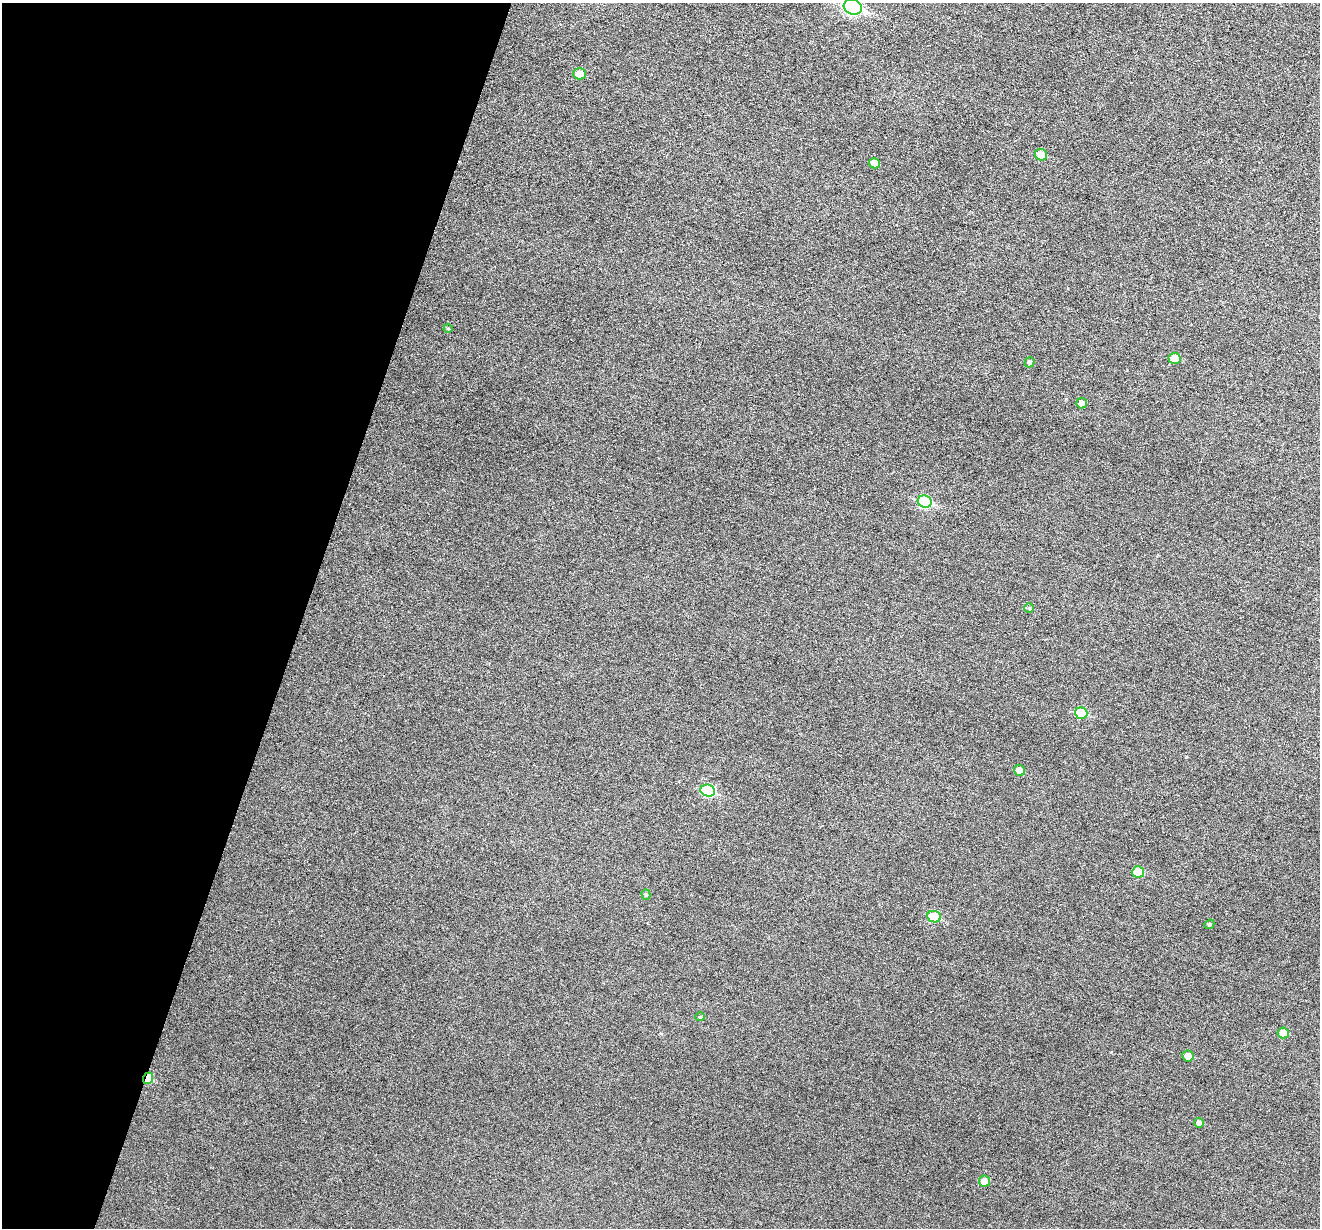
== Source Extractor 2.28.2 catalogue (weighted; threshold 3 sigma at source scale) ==
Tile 9 of 4 x 4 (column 1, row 3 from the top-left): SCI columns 3-1320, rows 1482-2707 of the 5274 x 5288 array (HDU 1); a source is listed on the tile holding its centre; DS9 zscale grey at full resolution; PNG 1322 x 1230 px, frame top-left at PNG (2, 3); each listed source drawn as its Kron ellipse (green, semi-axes under 4 px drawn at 4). Shown black and unused: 23% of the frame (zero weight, under 3 of 6 exposures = <1% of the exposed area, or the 3 px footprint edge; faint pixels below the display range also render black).
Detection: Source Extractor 2.28.2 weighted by HDU 2 'WHT'; one run over the whole footprint, this tile lists its part. Background 0.0501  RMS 0.0057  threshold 0.0234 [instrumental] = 3 sigma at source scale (4.09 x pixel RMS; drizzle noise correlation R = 1.36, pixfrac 0.8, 0.05/0.05 arcsec/px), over >= 5 px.
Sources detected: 23; all 23 listed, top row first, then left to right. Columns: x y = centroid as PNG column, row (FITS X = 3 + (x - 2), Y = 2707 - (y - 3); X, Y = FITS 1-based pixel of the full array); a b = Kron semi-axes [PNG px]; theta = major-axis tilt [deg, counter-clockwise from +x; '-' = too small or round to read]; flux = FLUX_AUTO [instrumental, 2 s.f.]
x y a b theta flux
853 7 9 7 -18 96
579 74 6 5 - 5.9
1041 155 6 5 - 6.9
874 163 5 5 - 4.2
448 328 4 4 - 0.6
1174 358 6 5 - 7.2
1030 362 5 5 - 1.2
1082 403 5 5 - 2.2
925 502 7 6 - 32
1029 608 5 4 - 0.6
1081 713 6 5 - 17
1019 771 6 5 - 4.5
708 791 7 6 - 32
1138 872 6 5 - 9.2
646 895 5 4 - 0.84
934 917 7 6 - 16
1209 924 5 4 - 0.72
700 1017 4 4 - 0.58
1283 1033 6 5 - 5.2
1188 1056 5 5 - 3.9
148 1078 6 4 71 10
1199 1123 5 5 - 2
984 1181 5 5 - 4.2
Overlapping masked pixels (flux is a lower limit): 1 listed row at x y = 148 1078
Isophote crosses this tile's border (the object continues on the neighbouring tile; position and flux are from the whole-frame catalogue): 1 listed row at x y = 853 7